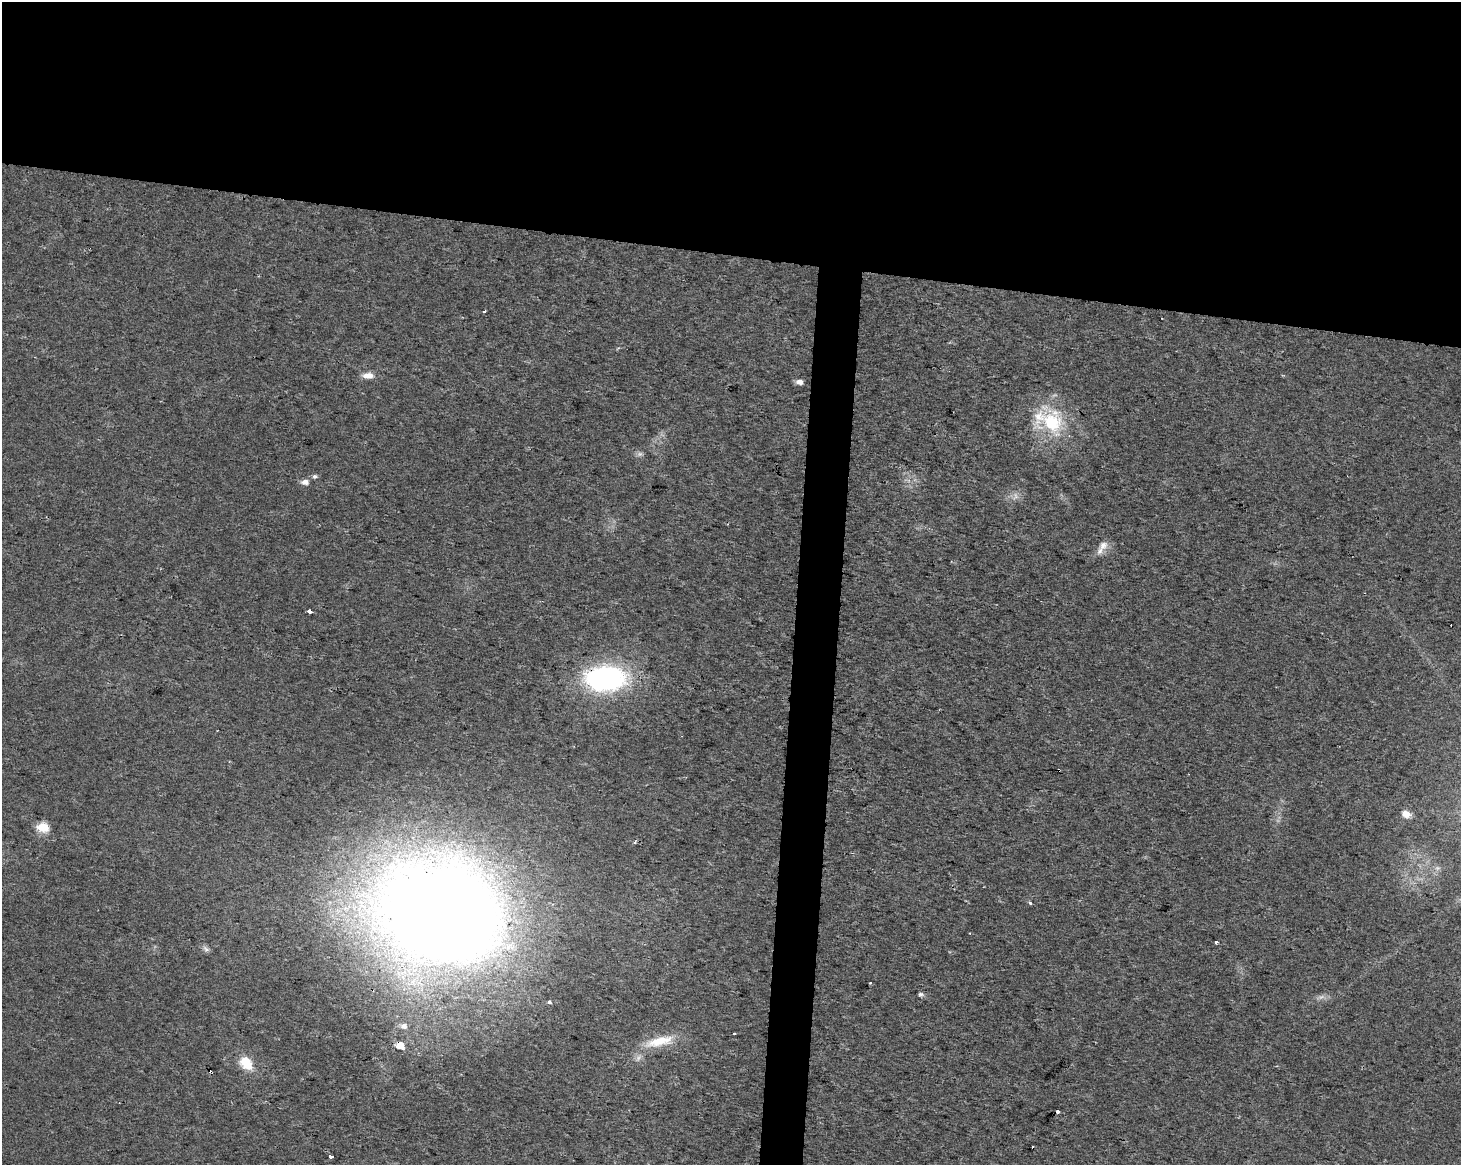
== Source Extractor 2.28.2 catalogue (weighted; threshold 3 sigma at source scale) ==
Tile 2 of 3 x 4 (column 2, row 1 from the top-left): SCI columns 1744-3202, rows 3491-4653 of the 4889 x 4662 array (HDU 1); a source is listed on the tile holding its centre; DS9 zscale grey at full resolution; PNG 1463 x 1167 px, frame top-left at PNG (2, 2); no overlay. Shown black and unused: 24% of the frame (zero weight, under 2 of 3 exposures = <1% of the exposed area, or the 3 px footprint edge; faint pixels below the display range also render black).
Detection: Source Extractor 2.28.2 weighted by HDU 2 'WHT'; one run over the whole footprint, this tile lists its part. Background 0.0254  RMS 0.0053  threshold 0.0239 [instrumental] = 3 sigma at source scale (4.5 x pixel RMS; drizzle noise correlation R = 1.50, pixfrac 1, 0.0396/0.0396 arcsec/px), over >= 5 px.
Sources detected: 33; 2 too faint to see at this stretch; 4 cosmic-ray / hot-pixel residue — not listed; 1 inside a brighter listed object's ellipse — not listed separately; the other 26 listed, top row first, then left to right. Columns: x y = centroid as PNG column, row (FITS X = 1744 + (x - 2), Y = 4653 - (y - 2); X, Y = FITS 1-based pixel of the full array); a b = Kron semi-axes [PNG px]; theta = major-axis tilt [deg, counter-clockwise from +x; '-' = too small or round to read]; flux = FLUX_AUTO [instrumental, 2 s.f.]
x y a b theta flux
485 312 3 3 - 1.6
368 376 12 7 1 4.9
799 382 6 5 - 3.7
1052 422 34 33 - 36
315 476 6 6 - 1.2
305 482 8 6 -3 2.9
1015 496 11 5 78 2.1
1103 545 16 10 42 5
310 612 4 3 - 4.7
605 678 43 26 0 97
1059 770 3 2 - 0.46
1406 814 9 7 -30 4.5
43 828 13 9 -12 9.5
1030 903 4 3 - 1.4
439 914 61 46 -22 2000
1216 942 3 3 - 4.3
206 949 11 5 -55 1.6
920 994 7 5 -14 1.1
549 1002 3 3 - 2.6
404 1026 6 6 - 2.8
735 1034 3 3 - 2.1
659 1041 43 13 13 15
400 1045 6 5 - 9
246 1063 18 13 -47 12
1057 1112 3 3 - 5.8
330 1156 4 3 - 7.4
Overlapping masked pixels (flux is a lower limit): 4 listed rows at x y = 605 678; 1059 770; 439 914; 400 1045